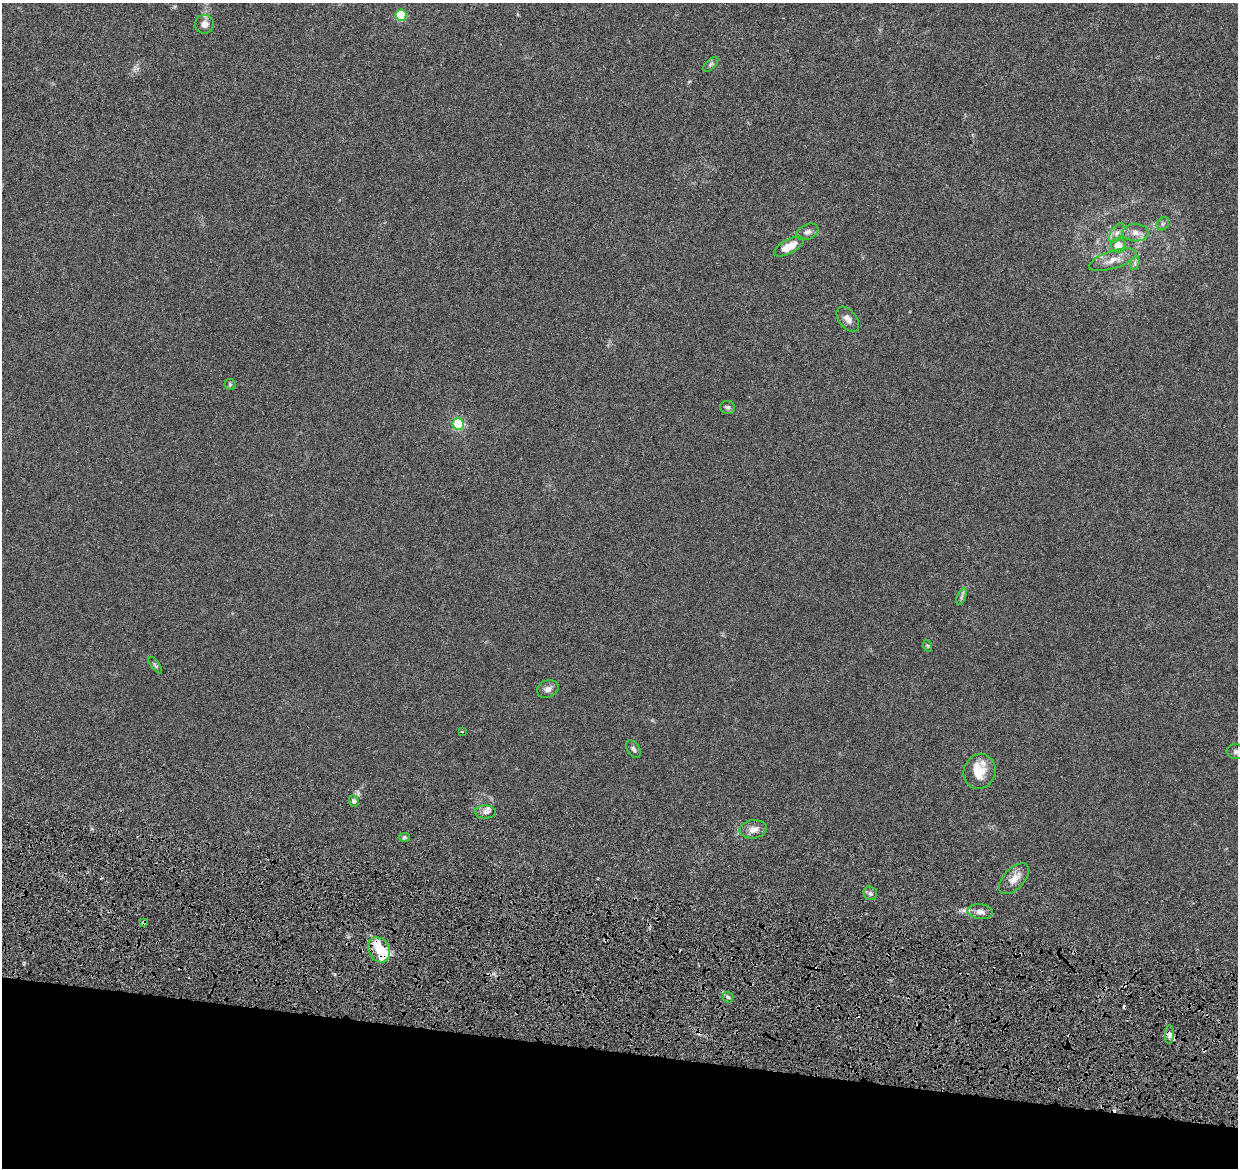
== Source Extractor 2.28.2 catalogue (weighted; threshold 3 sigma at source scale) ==
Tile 15 of 4 x 4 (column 3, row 4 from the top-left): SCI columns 2606-3841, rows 356-1521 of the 5216 x 5431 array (HDU 1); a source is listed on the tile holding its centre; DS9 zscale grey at full resolution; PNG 1240 x 1170 px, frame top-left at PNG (2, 3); each listed source drawn as its Kron ellipse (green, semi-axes under 4 px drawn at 4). Shown black and unused: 11% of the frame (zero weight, under 4 of 8 exposures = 9% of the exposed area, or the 3 px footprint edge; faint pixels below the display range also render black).
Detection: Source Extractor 2.28.2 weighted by HDU 2 'WHT'; one run over the whole footprint, this tile lists its part. Background 0.00755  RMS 0.0011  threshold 0.0045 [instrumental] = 3 sigma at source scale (4.09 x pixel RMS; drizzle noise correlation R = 1.36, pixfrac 0.8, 0.0396/0.0396 arcsec/px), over >= 5 px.
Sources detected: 45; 2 inside a brighter object's white glare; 5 cosmic-ray / hot-pixel residue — neither listed nor drawn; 4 inside a brighter listed object's ellipse — not listed separately; the other 34 listed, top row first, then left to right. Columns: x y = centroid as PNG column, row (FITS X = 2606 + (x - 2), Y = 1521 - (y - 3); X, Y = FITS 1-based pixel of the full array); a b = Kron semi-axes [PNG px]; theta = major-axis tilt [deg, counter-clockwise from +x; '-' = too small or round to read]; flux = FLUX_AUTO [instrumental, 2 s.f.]
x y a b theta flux
401 15 5 5 - 5.6
204 24 9 9 - 0.64
711 64 9 4 45 0.23
1163 224 7 5 46 0.21
807 232 11 7 25 0.42
1117 233 11 6 58 0.46
1136 233 13 8 -2 0.7
1118 245 8 7 - 1.1
789 247 16 7 28 1.7
1113 260 24 9 18 1.2
1135 263 7 4 72 0.23
848 319 14 8 -52 0.62
230 384 5 5 - 0.13
728 407 7 6 - 0.24
458 424 6 5 - 8.6
961 597 9 4 71 0.21
928 646 6 4 -71 0.12
155 665 10 4 -52 0.19
548 689 11 8 22 0.49
462 731 4 3 - 0.11
633 749 10 6 -57 0.29
1236 752 9 7 -8 0.36
980 772 18 16 66 1.9
354 801 5 5 - 0.31
485 812 11 6 0 0.42
753 829 14 9 8 0.74
404 837 6 4 4 0.17
1014 879 19 10 45 1
870 893 7 6 - 0.29
980 912 13 7 -5 0.59
143 923 4 3 - 0.5
379 950 13 10 -60 1.9
728 997 5 5 - 0.24
1170 1034 9 4 90 0.32
Overlapping masked pixels (flux is a lower limit): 1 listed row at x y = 143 923
Isophote crosses this tile's border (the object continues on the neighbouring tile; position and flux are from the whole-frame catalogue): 1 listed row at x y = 1236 752